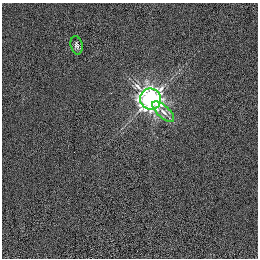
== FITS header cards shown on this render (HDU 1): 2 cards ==
NAXIS1  =                  256 /
NAXIS2  =                  256 /

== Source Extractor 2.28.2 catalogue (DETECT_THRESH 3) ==
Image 256 x 256 px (HDU 1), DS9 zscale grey, 1 PNG px = 1 image px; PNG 260 x 260 px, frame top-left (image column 1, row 256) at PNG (2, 3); each listed source drawn as its Kron ellipse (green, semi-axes under 4 px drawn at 4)
Background 6.83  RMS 12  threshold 37.4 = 3 sigma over >= 5 px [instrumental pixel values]
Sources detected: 3; all 3 listed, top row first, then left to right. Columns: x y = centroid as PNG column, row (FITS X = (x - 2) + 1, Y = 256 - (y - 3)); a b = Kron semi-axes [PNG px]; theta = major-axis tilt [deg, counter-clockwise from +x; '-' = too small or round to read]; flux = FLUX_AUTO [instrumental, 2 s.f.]
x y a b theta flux
77 45 9 6 -77 3000
151 99 11 10 - 520000
163 112 14 6 -44 5700